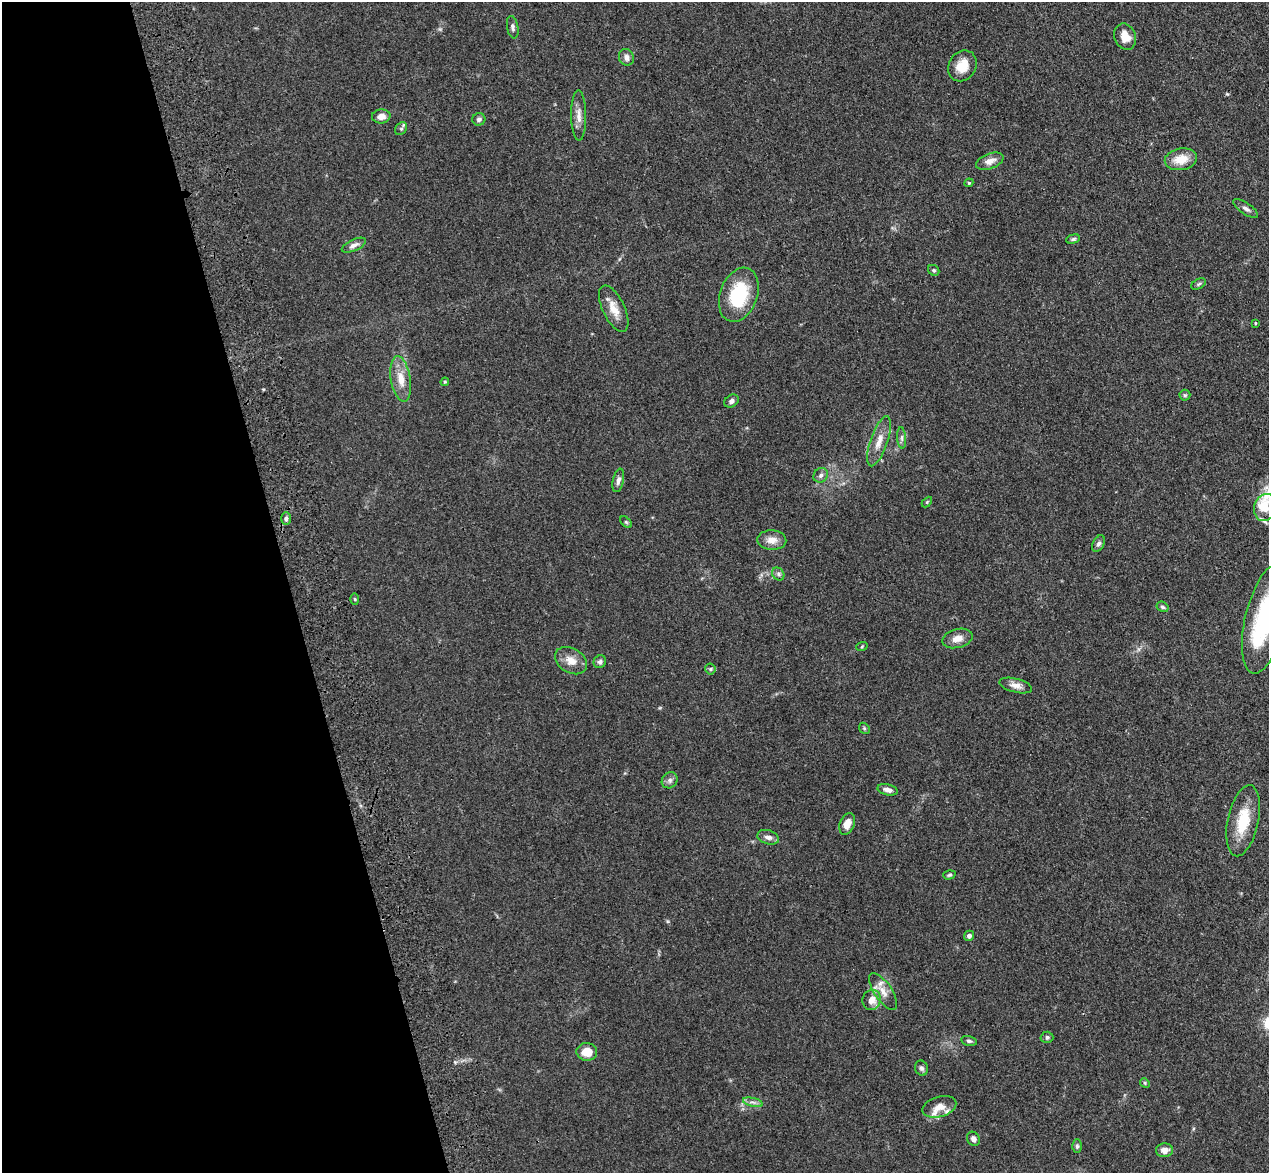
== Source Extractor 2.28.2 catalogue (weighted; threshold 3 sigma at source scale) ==
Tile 5 of 4 x 4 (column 1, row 2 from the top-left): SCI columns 116-1382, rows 2523-3693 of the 5298 x 5161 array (HDU 1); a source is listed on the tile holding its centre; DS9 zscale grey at full resolution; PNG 1271 x 1175 px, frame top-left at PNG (2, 2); each listed source drawn as its Kron ellipse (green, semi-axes under 4 px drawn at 4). Shown black and unused: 23% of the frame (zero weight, under 3 of 4 exposures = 6% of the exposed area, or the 3 px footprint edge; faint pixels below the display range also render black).
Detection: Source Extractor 2.28.2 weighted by HDU 2 'WHT'; one run over the whole footprint, this tile lists its part. Background 0.0711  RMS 0.0063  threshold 0.0283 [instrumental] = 3 sigma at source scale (4.5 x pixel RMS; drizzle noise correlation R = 1.50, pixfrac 1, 0.05/0.05 arcsec/px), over >= 5 px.
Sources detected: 67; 1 inside a brighter object's white glare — neither listed nor drawn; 3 inside a brighter listed object's ellipse — not listed separately; the other 63 listed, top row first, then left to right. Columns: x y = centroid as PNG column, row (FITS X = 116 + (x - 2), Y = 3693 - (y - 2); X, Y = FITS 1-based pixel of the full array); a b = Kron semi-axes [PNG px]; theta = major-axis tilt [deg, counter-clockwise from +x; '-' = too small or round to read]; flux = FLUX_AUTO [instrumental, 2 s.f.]
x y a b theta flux
513 27 11 5 -79 1.7
1125 37 13 10 -69 7.4
626 57 8 7 - 2.8
962 66 16 13 58 10
579 115 25 7 -89 5.2
381 116 9 7 4 4.1
479 119 6 6 - 1.8
401 129 7 5 54 1.2
1181 159 16 11 10 11
990 161 14 7 20 4.6
969 183 4 4 - 0.62
1246 209 14 5 -34 2.5
1073 239 7 4 15 1.2
354 245 13 5 24 2.7
934 270 6 5 - 0.93
1199 284 8 5 28 1.1
739 295 28 18 70 33
614 309 25 11 -65 8.5
1255 323 3 3 - 0.6
401 379 23 10 -80 9.1
445 382 4 3 - 0.65
1185 395 5 5 - 1
731 401 8 6 36 2
902 438 11 4 -86 1.7
879 441 26 8 71 7.8
821 475 8 6 47 2.1
618 480 12 5 77 2.3
927 502 6 4 46 0.73
1265 508 14 11 76 6.9
286 519 6 5 - 1.5
626 522 7 4 -44 0.91
772 540 14 10 -2 5.7
1098 544 9 5 62 1.7
778 574 7 5 -49 1.5
355 599 5 3 - 0.61
1163 607 6 5 - 1.2
1266 619 56 20 77 60
957 638 15 9 14 5.4
862 646 6 3 21 0.65
571 661 17 12 -31 7.1
600 662 6 6 - 1.6
710 669 5 5 - 1
1016 685 17 7 -14 4.4
864 728 6 4 -47 0.8
670 780 8 7 - 2.1
888 790 10 5 -13 2.7
1243 821 36 15 78 21
847 824 11 7 70 5.2
768 837 11 7 -17 3
949 875 6 4 17 0.99
969 936 5 5 - 1.8
883 991 21 8 -57 6.2
872 1000 10 9 - 5.9
1047 1037 6 5 - 1.3
969 1041 8 4 -14 1.2
587 1052 10 9 - 8.5
922 1068 8 6 -71 1.7
1145 1083 5 4 - 0.74
753 1102 10 4 -13 2
939 1107 17 10 17 7.3
973 1139 7 6 - 2.2
1077 1146 6 5 - 1.3
1164 1150 8 7 - 4.6
Isophote crosses this tile's border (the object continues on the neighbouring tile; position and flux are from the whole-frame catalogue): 1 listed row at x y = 1266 619